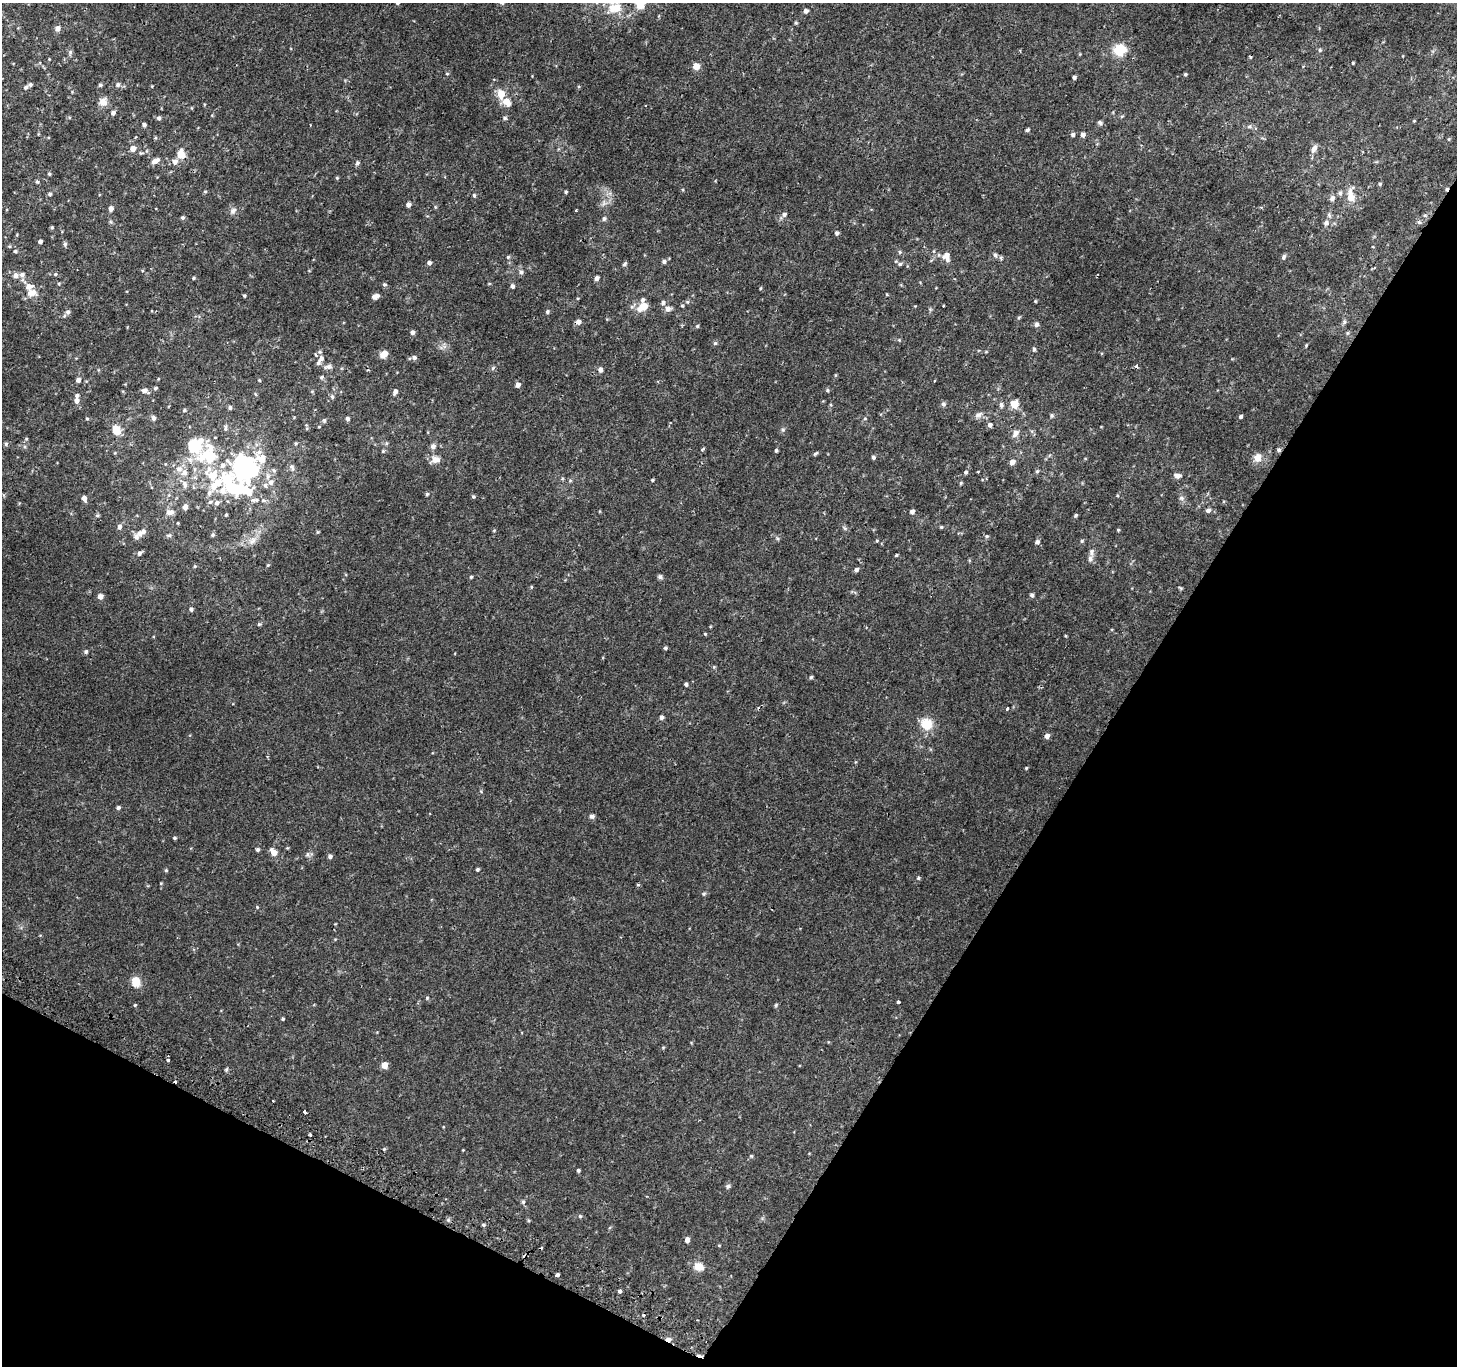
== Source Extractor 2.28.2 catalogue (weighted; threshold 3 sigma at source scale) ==
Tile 15 of 4 x 4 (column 3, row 4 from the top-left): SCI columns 2939-4393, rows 295-1658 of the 5869 x 5977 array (HDU 1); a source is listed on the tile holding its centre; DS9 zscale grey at full resolution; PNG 1459 x 1368 px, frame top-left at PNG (2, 3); no overlay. Shown black and unused: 29% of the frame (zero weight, under 2 of 3 exposures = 2% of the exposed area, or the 3 px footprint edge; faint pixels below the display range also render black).
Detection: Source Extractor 2.28.2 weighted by HDU 2 'WHT'; one run over the whole footprint, this tile lists its part. Background 0.00223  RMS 0.0023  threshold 0.0105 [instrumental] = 3 sigma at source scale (4.5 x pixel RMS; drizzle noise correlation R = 1.50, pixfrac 1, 0.0396/0.0396 arcsec/px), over >= 5 px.
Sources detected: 301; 2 inside a brighter object's white glare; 6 cosmic-ray / hot-pixel residue — not listed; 17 inside a brighter listed object's ellipse — not listed separately; the other 276 listed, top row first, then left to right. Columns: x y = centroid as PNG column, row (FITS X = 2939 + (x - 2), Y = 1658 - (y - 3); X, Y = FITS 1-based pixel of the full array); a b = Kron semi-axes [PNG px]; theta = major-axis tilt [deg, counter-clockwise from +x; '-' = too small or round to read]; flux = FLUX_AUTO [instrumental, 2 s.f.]
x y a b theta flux
397 3 5 4 - 0.39
640 4 19 15 -25 3.7
614 7 26 21 -23 7.3
806 11 4 4 - 0.95
796 23 5 3 - 0.25
57 28 8 7 - 0.86
1120 50 12 11 - 6
1320 50 6 5 - 0.33
70 52 7 5 70 0.5
49 59 3 3 - 0.16
1353 63 3 3 - 0.2
696 66 5 5 - 3.5
447 74 5 3 - 0.22
1185 74 4 3 - 0.32
1074 77 4 4 - 0.52
100 85 5 4 - 0.42
118 85 7 6 - 0.6
26 87 6 5 - 0.51
501 94 7 6 - 3.9
103 102 11 10 - 1.6
507 102 13 9 -51 1.9
645 106 3 2 - 0.18
192 108 5 3 - 0.18
113 113 5 5 - 0.7
1122 116 6 3 19 0.26
159 118 5 5 - 0.52
505 118 6 5 - 0.37
1414 121 4 4 - 0.21
1100 123 6 6 - 0.55
144 125 5 4 - 0.55
1249 126 8 5 8 0.54
1027 130 4 4 - 0.45
1073 134 5 5 - 0.53
1083 135 5 5 - 0.91
1449 139 5 3 - 0.22
133 148 5 5 - 1.7
1314 149 12 6 61 1.1
181 154 9 7 -76 3.5
156 161 11 6 28 1.3
175 162 7 6 - 1.3
357 163 7 5 66 0.49
49 174 5 4 - 0.31
337 178 4 4 - 0.25
37 182 5 4 - 0.35
1380 184 5 4 - 0.29
205 192 5 4 - 0.26
566 192 4 4 - 0.34
1340 193 7 5 73 0.54
50 194 5 4 - 0.41
474 195 6 4 -75 0.35
1351 197 12 7 -86 4
1332 199 7 6 - 0.84
408 204 5 5 - 0.94
435 207 6 4 -89 0.26
111 209 7 6 - 0.77
576 210 3 3 - 0.47
233 211 10 7 49 0.9
784 214 6 6 - 0.62
1329 215 8 4 -89 0.48
183 217 5 4 - 0.43
604 219 7 5 87 0.47
1419 222 6 6 - 0.43
1326 223 8 7 - 0.86
52 227 4 4 - 0.29
837 233 5 5 - 0.54
40 241 4 3 - 0.63
65 244 6 5 - 0.44
10 246 5 3 - 0.25
15 251 5 5 - 0.41
900 252 5 4 - 0.35
995 255 7 5 -71 0.66
946 256 12 8 -76 2
508 257 5 5 - 0.32
1283 257 6 5 - 0.59
664 261 5 5 - 0.58
429 263 4 4 - 0.77
624 264 6 4 47 0.41
900 264 6 5 - 0.49
521 272 7 6 - 0.69
55 274 5 4 - 0.31
16 275 7 6 - 0.99
22 275 7 7 - 0.78
194 278 4 4 - 0.3
597 278 5 4 - 0.87
59 284 5 4 - 0.25
384 284 6 5 - 0.44
512 286 5 4 - 0.68
760 288 5 3 - 0.22
32 293 14 9 9 2.2
887 295 5 3 - 0.21
244 296 4 3 - 0.27
375 296 8 5 19 1.1
643 300 6 5 - 0.54
1035 301 4 4 - 0.22
663 303 7 6 - 0.68
682 306 5 3 - 0.22
643 307 10 6 34 4.9
668 309 8 7 - 1.1
68 312 7 6 - 0.69
547 312 5 4 - 0.41
1019 317 6 4 57 0.29
578 322 6 5 - 1.1
1344 322 7 5 80 0.47
1036 324 6 6 - 0.64
697 326 4 4 - 0.32
412 332 5 5 - 0.72
899 340 4 4 - 0.23
715 343 5 5 - 0.4
1306 345 5 4 - 0.23
1034 349 5 4 - 0.46
320 352 5 5 - 0.37
986 352 5 3 - 0.21
384 354 9 7 39 1.7
321 358 7 6 - 0.71
414 358 6 6 - 0.58
1136 366 4 3 - 1.6
328 367 13 6 7 0.85
493 368 7 3 54 0.33
600 370 6 5 - 0.88
322 377 5 5 - 0.41
78 380 5 5 - 0.9
259 380 5 3 - 0.23
518 385 5 4 - 1.2
156 388 5 4 - 0.38
827 390 5 4 - 0.31
145 391 10 5 -22 0.83
395 391 6 4 65 0.88
255 394 5 3 - 0.23
332 397 6 5 - 0.4
76 401 6 5 - 0.98
943 404 6 5 - 0.6
1014 404 11 11 - 2.2
831 405 5 3 - 0.24
1001 405 7 6 - 0.64
230 407 5 4 - 0.53
184 410 5 4 - 0.31
978 415 11 7 30 0.98
1052 415 5 5 - 0.41
1240 416 4 4 - 0.48
153 418 6 5 - 0.68
865 418 5 4 - 0.31
87 419 5 4 - 0.25
347 419 5 4 - 0.62
324 420 6 5 - 0.35
990 425 5 5 - 0.74
225 427 9 4 87 0.51
319 427 4 3 - 0.18
783 429 6 5 - 0.43
116 430 11 8 -65 3.2
1015 433 10 7 60 1.4
26 439 5 4 - 0.28
296 443 5 4 - 0.31
386 443 6 5 - 0.34
6 444 5 5 - 0.41
433 446 7 7 - 0.83
703 449 5 3 - 0.35
776 450 5 4 - 0.36
1279 450 5 5 - 0.48
383 451 5 4 - 0.29
815 453 7 3 40 0.35
209 456 28 27 - 14
873 457 4 4 - 0.5
1258 458 11 10 - 1.9
435 460 13 9 15 1.7
1012 462 6 5 - 1.3
165 464 4 3 - 0.15
247 467 22 21 - 48
292 467 11 6 -68 0.81
179 469 10 9 - 1.4
274 470 7 5 -48 0.54
1037 471 6 5 - 0.37
966 472 5 5 - 0.45
1177 476 8 5 -4 1
570 480 5 5 - 0.31
653 480 4 3 - 0.28
271 482 8 8 - 1.3
961 483 5 4 - 0.25
185 484 11 7 -71 0.99
232 488 20 14 -2 10
209 493 9 6 88 0.89
427 494 5 4 - 0.29
1117 495 5 3 - 0.2
473 497 5 4 - 0.36
84 498 5 4 - 1.2
1181 498 8 6 -21 0.56
256 500 12 5 -2 1
210 502 7 5 16 0.51
217 503 7 6 - 0.77
185 507 6 6 - 0.84
1208 510 7 6 - 0.6
912 511 5 4 - 0.75
170 512 9 6 3 1.3
97 515 5 5 - 0.35
226 515 4 4 - 0.24
1076 515 4 4 - 0.34
119 527 6 5 - 0.77
941 527 4 4 - 0.28
494 530 4 4 - 0.21
1118 530 4 3 - 0.23
318 532 4 4 - 0.23
139 533 10 8 61 1.2
169 535 7 5 16 0.43
213 535 6 5 - 0.38
987 536 5 5 - 0.32
777 538 6 5 - 0.38
252 541 12 10 49 1.9
877 541 4 4 - 0.24
1082 541 5 4 - 0.29
1037 542 6 5 - 0.58
1092 552 11 7 -85 0.97
140 553 6 4 50 0.64
896 555 4 3 - 0.26
268 565 5 4 - 0.24
195 566 5 4 - 0.28
856 570 5 4 - 0.69
471 577 4 4 - 0.28
660 577 6 5 - 0.53
531 587 5 4 - 0.23
1180 588 6 4 -34 0.27
1032 595 5 4 - 0.47
100 596 5 5 - 1.4
191 609 5 4 - 0.46
259 624 6 5 - 0.34
705 634 4 3 - 0.24
1065 636 3 3 - 0.21
665 648 4 4 - 0.38
86 652 5 5 - 0.45
811 677 4 4 - 0.33
686 684 4 4 - 0.46
1007 708 4 3 - 0.46
662 717 5 5 - 0.67
926 724 12 11 - 5.1
1047 736 5 5 - 1.1
1026 768 4 4 - 0.25
118 807 5 4 - 0.5
592 816 7 6 - 0.59
174 838 4 3 - 0.37
258 849 4 4 - 0.46
273 852 9 6 -50 2.2
308 854 8 5 -72 0.52
330 856 5 5 - 0.66
477 869 4 4 - 0.41
166 870 5 4 - 0.26
918 878 4 4 - 0.36
161 883 4 3 - 0.19
638 885 5 3 - 0.23
704 894 6 5 - 0.34
257 907 5 3 - 0.23
136 982 12 9 -65 2.9
427 998 5 3 - 0.21
898 1002 4 3 - 1.1
135 1005 5 4 - 0.24
776 1005 6 4 47 0.3
283 1019 4 3 - 0.27
663 1048 5 3 - 0.21
168 1060 4 4 - 0.39
384 1065 7 6 - 1.7
227 1069 6 4 87 0.34
273 1100 3 2 - 0.41
305 1112 3 3 - 2.1
310 1135 3 3 - 0.43
384 1149 4 4 - 0.25
751 1156 5 5 - 0.29
578 1170 4 4 - 0.39
728 1186 7 6 - 0.48
523 1202 6 5 - 0.44
580 1216 5 5 - 0.33
448 1220 5 5 - 0.4
528 1220 5 3 - 0.24
483 1225 5 4 - 0.36
687 1239 6 5 - 0.92
719 1245 5 3 - 0.19
698 1266 11 8 -21 2.8
557 1275 4 3 - 2
620 1291 3 3 - 1.5
668 1339 5 4 - 1.2
Overlapping masked pixels (flux is a lower limit): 2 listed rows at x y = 1279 450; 668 1339
Isophote crosses this tile's border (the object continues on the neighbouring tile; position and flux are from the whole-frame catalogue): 3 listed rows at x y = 397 3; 640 4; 614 7